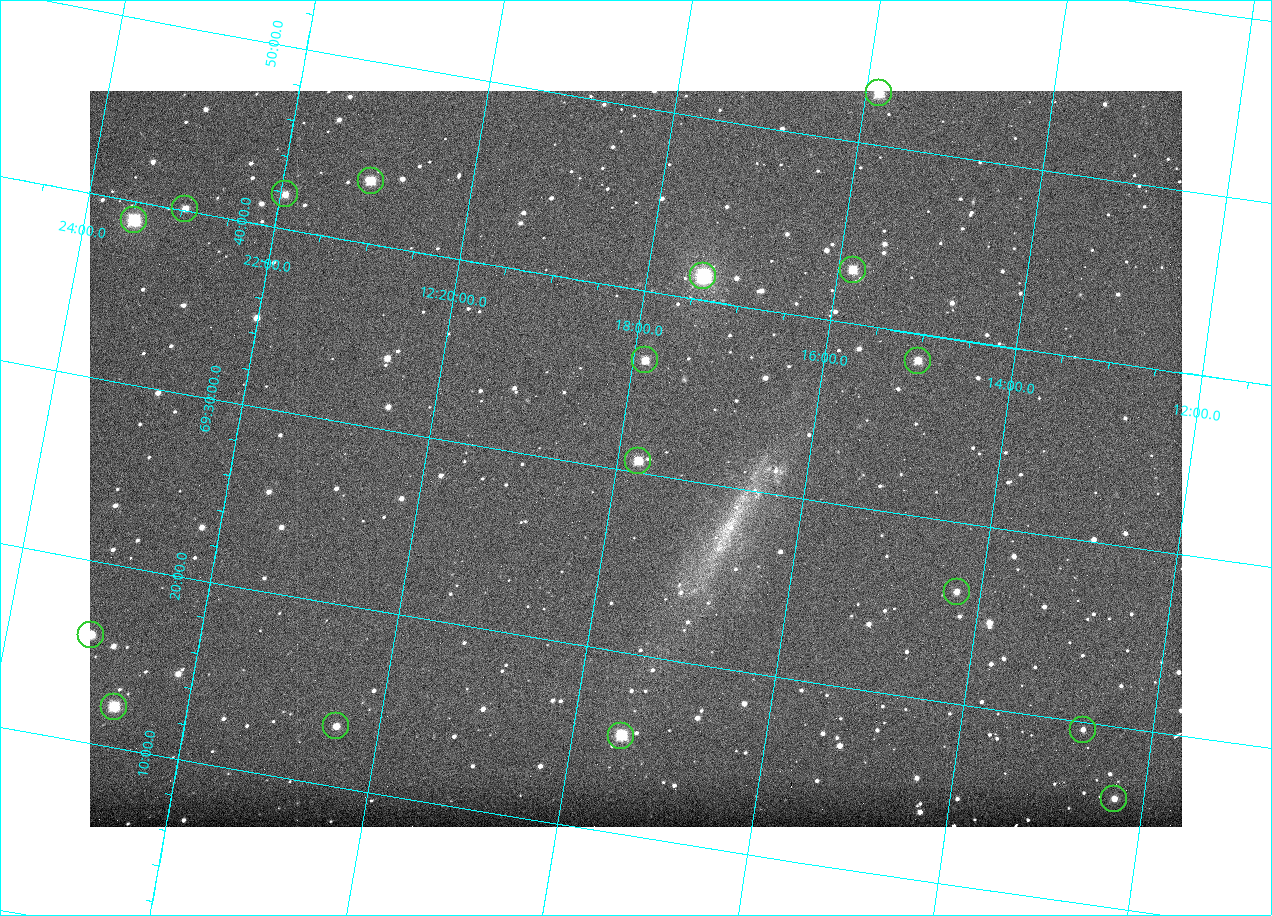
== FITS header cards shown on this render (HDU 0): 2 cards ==
NAXIS1  =                 1092
NAXIS2  =                  736

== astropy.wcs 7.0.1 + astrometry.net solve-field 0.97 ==
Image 1092 x 736 px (HDU 0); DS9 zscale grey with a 90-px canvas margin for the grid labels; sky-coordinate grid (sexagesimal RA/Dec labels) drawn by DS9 from the SOLVED WCS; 17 Tycho-2 reference stars matched to detected sources circled (green)
Header WCS: none
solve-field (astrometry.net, Tycho-2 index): SOLVED blind (the file carries no WCS)
Solved WCS: RA---TAN-SIP/DEC--TAN-SIP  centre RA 12:17:49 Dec +69:31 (184.45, +69.51 deg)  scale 3.33 arcsec/px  FOV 60.6' x 40.8'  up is +9 deg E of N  parity normal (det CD < 0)
(file carries no celestial WCS; the grid is the blind solution)
Tycho-2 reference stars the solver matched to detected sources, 17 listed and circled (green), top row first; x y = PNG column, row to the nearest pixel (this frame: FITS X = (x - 90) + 1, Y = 736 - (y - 91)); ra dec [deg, ICRS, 3 dp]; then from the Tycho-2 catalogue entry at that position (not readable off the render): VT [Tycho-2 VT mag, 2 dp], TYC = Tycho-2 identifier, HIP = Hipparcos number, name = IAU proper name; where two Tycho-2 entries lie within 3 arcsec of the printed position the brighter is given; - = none
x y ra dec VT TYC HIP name
879 93 183.964 +69.881 10.14 4393-1229-1 - -
371 181 185.268 +69.724 10.50 4394-1059-1 - -
285 194 185.487 +69.698 11.70 4394-727-1 - -
185 209 185.742 +69.669 11.46 4394-1693-1 - -
134 220 185.870 +69.649 9.16 4394-643-1 - -
853 270 183.961 +69.716 10.82 4393-1207-1 - -
703 276 184.352 +69.689 8.44 4394-1091-1 - -
645 360 184.469 +69.603 10.95 4394-1219-1 - -
918 361 183.753 +69.642 11.35 4393-1633-1 - -
638 461 184.444 +69.511 10.59 4394-761-1 59946 -
957 592 183.561 +69.436 12.42 4393-1344-1 - -
91 635 185.782 +69.265 11.41 4394-819-1 - -
114 707 185.688 +69.204 10.42 4394-829-1 - -
336 726 185.110 +69.222 11.83 4394-863-1 - -
1083 730 183.181 +69.326 12.40 4393-1358-1 - -
621 736 184.373 +69.257 9.97 4394-1482-1 - -
1114 799 183.075 +69.267 12.15 4393-1346-1 - -